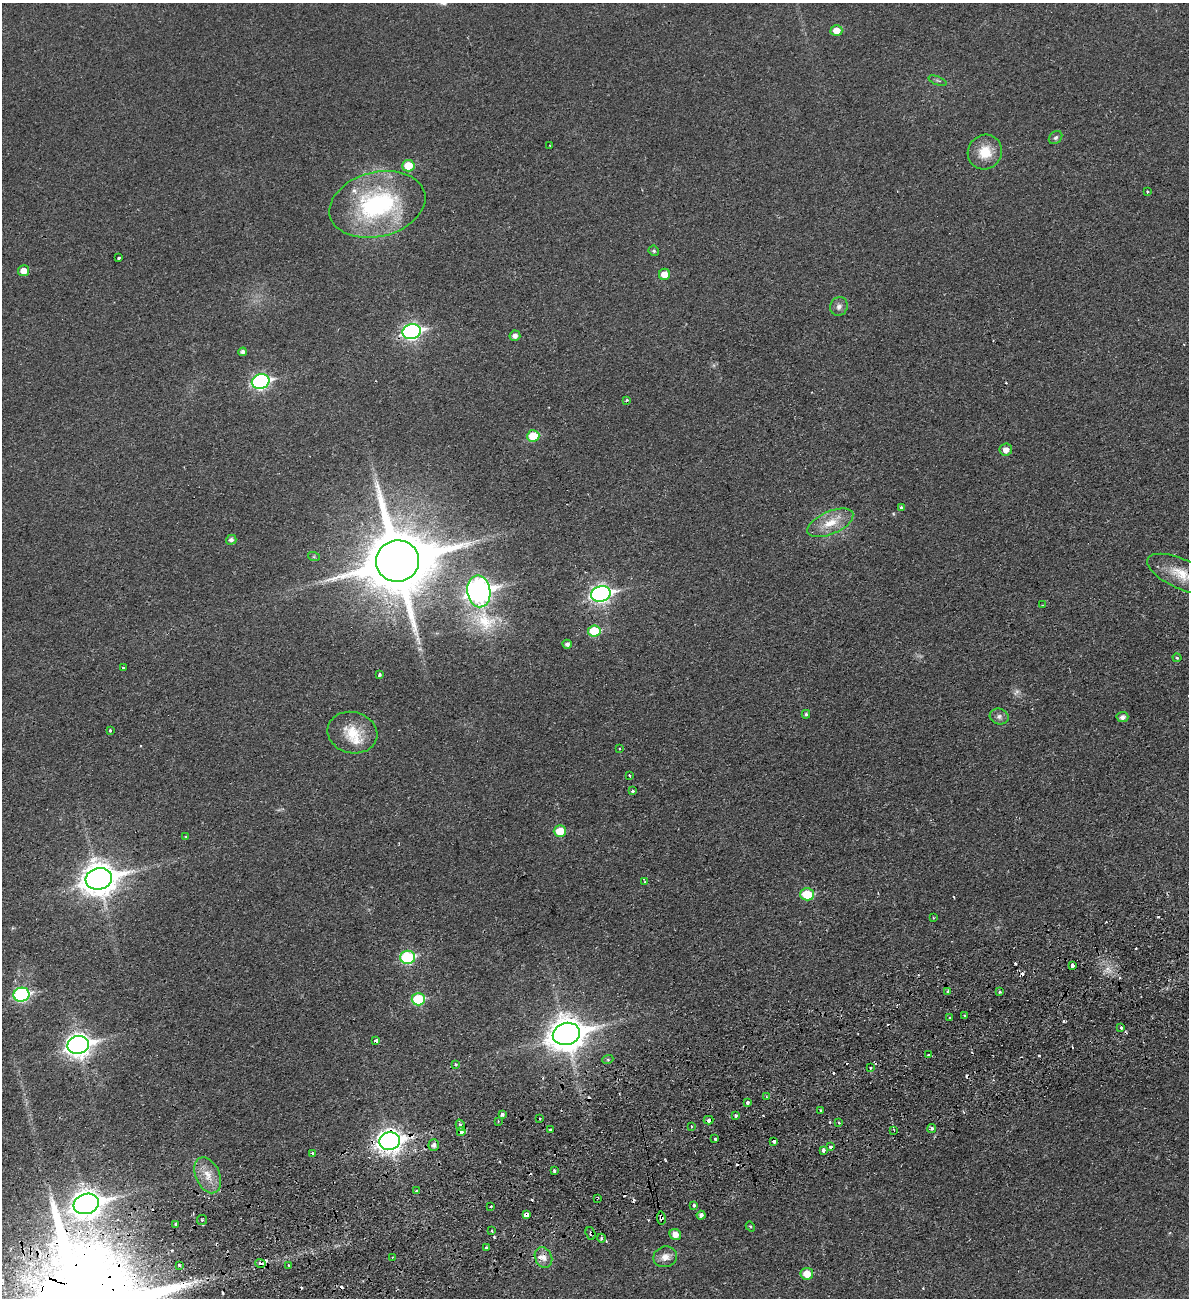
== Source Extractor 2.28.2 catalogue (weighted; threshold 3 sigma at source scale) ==
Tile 7 of 4 x 4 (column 3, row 2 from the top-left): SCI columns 2544-3730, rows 2653-3948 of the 5204 x 5300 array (HDU 1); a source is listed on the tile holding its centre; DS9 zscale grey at full resolution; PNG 1191 x 1300 px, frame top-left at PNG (2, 3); each listed source drawn as its Kron ellipse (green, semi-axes under 4 px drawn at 4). Shown black and unused: <1% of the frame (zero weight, under 2 of 3 exposures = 3% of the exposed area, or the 3 px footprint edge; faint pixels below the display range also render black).
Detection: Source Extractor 2.28.2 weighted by HDU 2 'WHT'; one run over the whole footprint, this tile lists its part. Background 0.0216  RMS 0.0048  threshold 0.0214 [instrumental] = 3 sigma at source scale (4.5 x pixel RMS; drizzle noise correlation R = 1.50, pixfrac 1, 0.05/0.05 arcsec/px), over >= 5 px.
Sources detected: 139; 1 too faint to see at this stretch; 1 inside a brighter object's white glare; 22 cosmic-ray / hot-pixel residue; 1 long thin detection or spike segment (spike, bleed or trail) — neither listed nor drawn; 3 inside a brighter listed object's ellipse — not listed separately; the other 111 listed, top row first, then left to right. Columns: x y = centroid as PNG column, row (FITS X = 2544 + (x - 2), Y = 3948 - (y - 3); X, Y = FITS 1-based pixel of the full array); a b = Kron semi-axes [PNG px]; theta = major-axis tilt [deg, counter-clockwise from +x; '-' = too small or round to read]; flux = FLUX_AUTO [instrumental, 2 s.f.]
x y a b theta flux
836 30 6 5 - 5.5
937 81 9 3 -21 0.71
1056 138 7 6 - 1.2
550 146 2 2 - 0.29
985 152 18 16 52 10
408 166 6 5 - 10
1147 192 3 3 - 0.75
377 204 49 32 14 69
654 251 5 5 - 0.82
118 258 3 3 - 1.1
23 271 5 5 - 4
664 274 5 5 - 5.2
839 306 10 8 69 2.1
412 332 9 7 14 130
515 336 5 5 - 2.3
243 352 4 4 - 1.9
261 382 9 7 15 96
626 400 4 3 - 0.54
533 436 6 5 - 14
1006 450 6 6 - 3.3
901 507 4 3 - 0.6
830 523 24 11 24 9.3
231 540 5 5 - 1.6
314 557 6 4 -18 0.58
397 561 21 20 - 4400
1182 574 37 15 -23 12
479 591 16 11 -80 350
601 594 10 8 13 170
1043 605 3 2 - 0.54
594 631 6 5 - 17
567 644 4 4 - 1.4
1177 658 4 4 - 0.56
123 668 3 3 - 1.7
379 674 3 3 - 1.1
806 714 4 3 - 0.77
999 717 9 8 - 1.8
1122 717 6 5 - 2
110 730 3 3 - 0.96
352 733 25 20 -14 13
619 748 3 3 - 0.69
630 775 3 3 - 0.77
633 791 3 3 - 1.2
560 831 6 6 - 9.7
186 837 4 3 - 0.51
99 879 13 10 14 830
645 882 4 3 - 0.49
807 894 7 6 - 14
933 917 3 3 - 0.43
408 957 7 6 - 45
1072 966 4 3 - 7.9
948 992 4 3 - 2.5
1000 992 3 3 - 1.4
22 995 8 7 - 65
418 999 7 6 - 25
965 1016 3 3 - 0.95
950 1018 3 3 - 1.4
1121 1027 3 2 - 0.98
566 1034 14 11 15 900
376 1041 4 3 - 1.6
78 1045 11 9 12 320
928 1055 3 3 - 0.87
608 1059 5 3 - 0.55
456 1064 4 4 - 1
870 1068 3 3 - 0.57
766 1097 3 3 - 0.45
747 1102 3 3 - 4.1
821 1110 3 3 - 1.1
502 1114 4 3 - 1.7
736 1115 3 3 - 2.4
540 1119 3 2 - 0.39
709 1120 5 3 - 3.8
498 1121 3 3 - 0.49
839 1123 4 2 - 0.43
460 1125 6 4 -76 1.1
691 1126 3 2 - 0.8
932 1128 4 4 - 1.2
551 1130 3 3 - 1.1
894 1130 2 2 - 0.36
461 1132 4 4 - 2.8
715 1139 3 3 - 1
390 1141 10 8 12 350
774 1141 3 3 - 1.7
434 1145 6 5 - 1.9
831 1147 3 3 - 1.3
823 1150 4 3 - 2.2
312 1153 3 3 - 1.2
554 1170 4 3 - 0.86
208 1175 19 12 -66 7
417 1191 4 4 - 0.89
597 1198 3 2 - 0.68
86 1204 13 10 17 500
694 1205 4 3 - 0.95
491 1206 3 2 - 0.4
526 1215 4 4 - 12
701 1215 4 4 - 1.5
661 1218 7 4 -80 3
202 1220 5 5 - 0.82
176 1225 3 3 - 1.3
750 1226 5 3 - 0.51
492 1231 3 3 - 0.65
591 1233 6 4 -72 1.3
675 1234 6 5 - 3.9
601 1238 4 3 - 0.54
486 1248 3 3 - 1.3
393 1257 2 2 - 0.5
543 1257 11 8 -67 3.3
665 1257 12 10 20 3.8
261 1263 5 4 - 3.5
179 1265 3 3 - 1.9
289 1265 3 3 - 0.7
807 1274 6 6 - 7
Overlapping masked pixels (flux is a lower limit): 9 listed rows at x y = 412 332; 709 1120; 461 1132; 390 1141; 597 1198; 526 1215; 661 1218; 591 1233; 261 1263
Isophote crosses this tile's border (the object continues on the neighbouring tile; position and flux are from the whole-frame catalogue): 1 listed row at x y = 1182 574